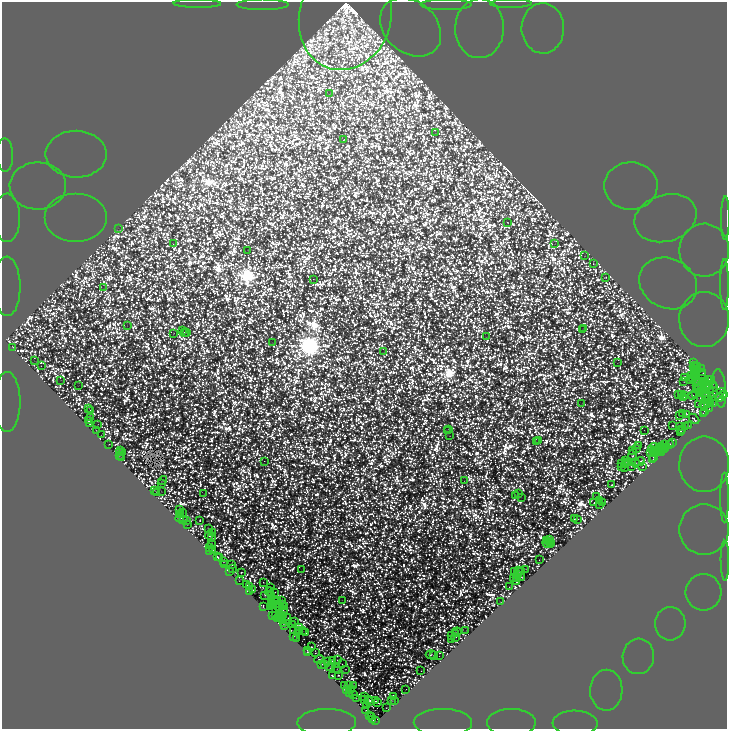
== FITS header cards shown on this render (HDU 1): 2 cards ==
NAXIS1  =                 1450
NAXIS2  =                 1453

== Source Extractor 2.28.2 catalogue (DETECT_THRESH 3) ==
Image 1450 x 1453 px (HDU 1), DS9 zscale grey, zoomed out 1/2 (1 PNG px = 2 x 2 image px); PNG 729 x 731 px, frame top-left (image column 2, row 1453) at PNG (2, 2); each listed source drawn as its Kron ellipse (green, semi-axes under 4 px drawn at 4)
Background 4.06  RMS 4.4e-05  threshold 1.31e-04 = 3 sigma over >= 5 px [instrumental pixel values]
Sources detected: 591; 254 cannot appear on this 1/2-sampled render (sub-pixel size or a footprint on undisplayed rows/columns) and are neither listed nor drawn; the other 337 listed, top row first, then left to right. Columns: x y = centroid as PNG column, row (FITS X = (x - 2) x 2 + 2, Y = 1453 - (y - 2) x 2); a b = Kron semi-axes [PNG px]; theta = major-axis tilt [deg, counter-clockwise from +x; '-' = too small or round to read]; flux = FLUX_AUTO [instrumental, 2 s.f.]
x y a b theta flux
197 4 23 4 -1 0.053
263 4 26 5 0 1.2
446 4 26 5 0 1.2
511 4 21 4 0 0.11
345 16 54 46 73 75000
411 27 34 25 -40 11
479 28 30 24 89 2
543 28 25 21 -88 0.54
330 93 2 1 - 1.1
435 133 2 1 - 4.5
344 140 2 2 - 21
76 154 30 23 -1 0.84
5 155 16 8 -88 0.15
38 186 28 23 1 0.23
631 186 27 24 2 0.71
7 218 24 13 -90 1.3
76 218 31 24 0 7.1
666 218 32 23 17 0.041
725 218 22 2 90 0.015
507 222 2 2 - 40
118 228 2 1 - 1.1
173 244 2 2 - 16
555 244 2 1 - 3.2
248 250 2 1 - 1.1
704 250 26 25 - 0.85
585 256 2 1 - 2.7
593 264 2 2 - 30
605 277 3 2 - 41
313 279 2 2 - 36
668 283 30 25 -26 4.9
725 284 26 4 90 0.44
7 286 30 13 -89 32
104 288 2 1 - 2.1
704 319 27 25 -90 12
127 326 2 1 - 3.5
583 328 2 1 - 2.4
183 330 2 1 - 2.3
582 330 2 1 - 3.6
187 332 2 2 - 56
184 333 2 2 - 58
173 334 4 2 - 7.1
486 337 2 1 - 3.7
272 343 2 1 - 0.53
13 347 2 2 - 56
384 352 2 1 - 1.2
34 360 3 1 - 2.7
618 363 3 2 - 1.6
694 363 3 2 - 53
695 365 2 1 - 14
41 366 2 1 - 8.9
693 366 3 2 - 16
698 367 2 2 - 26
701 369 2 1 - 1.5
694 370 2 2 - 8.6
697 371 3 2 - 17
695 373 2 1 - 2.3
703 373 3 1 - 5.9
691 376 2 1 - 17
697 376 3 2 - 19
684 377 3 2 - 120
692 378 2 2 - 25
703 379 4 2 - 70
709 379 2 2 - 68
61 380 2 1 - 1.3
698 380 2 1 - 20
712 380 2 1 - 1.9
689 381 3 3 - 62
684 382 2 1 - 8.2
697 382 2 1 - 3.3
704 382 2 1 - 51
702 383 4 2 - 60
712 384 2 1 - 34
78 385 3 1 - 4.7
697 385 3 2 - 30
708 385 3 2 - 120
701 387 2 1 - 16
698 388 3 1 - 16
710 388 3 2 - 36
719 388 19 6 -84 580
704 390 3 1 - 30
714 390 8 2 90 84
700 392 2 2 - 61
696 393 2 1 - 1.5
705 393 3 2 - 29
678 394 2 1 - 42
700 394 3 1 - 78
681 395 2 1 - 6.4
684 395 2 2 - 47
693 395 2 1 - 36
716 395 10 4 32 110
724 395 4 2 - 4900
684 397 2 1 - 31
719 397 4 3 - 730
701 399 4 2 - 42
705 399 3 2 - 20
708 399 4 2 - 41
7 402 30 13 89 48
710 402 2 2 - 44
582 404 2 1 - 2
704 404 4 2 - 20
708 404 2 2 - 120
713 404 3 2 - 82
698 405 4 1 - 19
89 408 2 1 - 6.4
709 409 2 1 - 14
91 410 2 2 - 42
704 411 2 1 - 9.1
683 413 3 2 - 63
703 413 3 1 - 12
687 414 3 2 - 110
679 415 2 2 - 7
90 418 2 2 - 130
694 419 6 2 -44 130
89 420 3 2 - 91
89 424 2 2 - 58
98 424 2 1 - 5.5
673 426 2 2 - 100
685 426 2 2 - 78
689 426 3 1 - 8.7
679 427 2 2 - 160
448 429 2 2 - 6.3
682 429 2 1 - 18
96 430 2 2 - 16
644 430 2 1 - 7.8
447 431 3 2 - 8.4
681 431 2 2 - 110
101 435 2 1 - 3.7
449 436 3 2 - 14
539 441 3 1 - 10
537 442 2 1 - 8.7
673 443 2 1 - 14
109 444 2 1 - 30
670 444 4 3 - 36
664 445 4 2 - 8.2
639 446 2 1 - 9.7
654 447 5 2 - 54
659 447 2 2 - 30
661 447 2 1 - 11
636 448 4 2 - 50
665 449 2 1 - 17
120 450 2 1 - 3.5
632 450 2 1 - 28
652 450 2 1 - 22
662 450 3 2 - 54
657 451 3 1 - 22
650 452 2 1 - 16
654 452 2 2 - 47
661 452 3 2 - 24
120 453 2 1 - 29
122 453 3 2 - 77
656 453 2 1 - 15
119 455 2 1 - 18
633 455 6 3 77 240
122 457 3 2 - 62
654 458 3 2 - 41
653 459 2 1 - 15
625 460 2 1 - 8.6
264 461 2 1 - 9.1
626 462 2 2 - 7.8
640 462 5 2 - 180
621 463 3 1 - 40
632 463 3 1 - 23
635 463 5 2 - 95
626 464 2 1 - 17
704 464 28 25 90 17
631 466 3 2 - 29
622 467 3 2 - 73
625 467 2 1 - 9.6
643 467 2 2 - 65
163 480 5 2 - 1.9
464 481 2 1 - 10
162 483 3 1 - 4.1
612 485 2 2 - 36
154 490 2 1 - 4.8
161 491 2 1 - 1.5
157 492 3 2 - 34
204 494 2 1 - 0.84
519 494 2 2 - 47
516 496 2 2 - 26
597 496 2 1 - 13
521 497 2 1 - 0.79
724 498 25 4 -90 0.35
599 500 2 2 - 82
602 502 3 2 - 100
594 503 2 2 - 60
600 504 3 1 - 49
180 510 3 2 - 71
182 512 2 1 - 1.9
181 515 2 1 - 16
179 518 4 2 - 48
574 519 3 2 - 84
578 519 2 1 - 10
184 520 2 1 - 18
200 520 2 2 - 140
187 521 2 2 - 67
187 525 2 1 - 1.3
208 529 3 2 - 52
704 530 25 25 - 0.4
212 533 2 2 - 36
209 535 4 2 - 120
212 538 2 2 - 40
547 540 2 2 - 12
549 540 2 1 - 30
549 542 2 2 - 39
547 543 5 2 - 34
551 543 2 1 - 4.2
212 544 2 1 - 13
550 545 2 1 - 7.1
209 548 2 1 - 37
213 550 2 1 - 8.7
210 551 3 1 - 23
217 557 3 2 - 79
219 558 4 2 - 16
539 560 2 1 - 19
725 561 20 3 -89 0.058
224 562 2 2 - 12
225 565 2 2 - 78
232 565 2 2 - 77
232 568 2 1 - 27
301 569 2 1 - 0.65
526 569 3 1 - 6.8
518 571 3 2 - 19
230 572 2 1 - 21
241 572 2 2 - 72
514 572 4 2 - 13
522 572 2 1 - 30
518 575 3 2 - 8
517 577 3 2 - 33
522 578 3 2 - 48
513 579 2 1 - 25
239 580 2 1 - 9
263 582 2 2 - 47
516 582 2 1 - 13
247 585 3 2 - 12
250 587 2 2 - 65
271 587 3 2 - 25
509 587 2 1 - 20
253 590 2 1 - 18
269 591 4 3 - 5.7
250 592 2 1 - 4.4
274 592 3 2 - 50
703 592 18 18 - 0.33
265 595 3 2 - 15
272 596 4 2 - 82
272 600 2 2 - 26
278 600 2 1 - 19
342 600 2 1 - 6.8
275 601 3 2 - 62
282 601 3 2 - 8
271 602 2 1 - 4.8
500 602 2 1 - 11
278 604 2 1 - 17
282 604 3 2 - 5
272 605 2 1 - 16
263 606 3 2 - 44
270 606 2 1 - 13
278 607 4 1 - 15
284 607 2 1 - 3.8
283 610 4 2 - 65
279 611 2 1 - 9.2
272 616 2 1 - 15
275 616 3 2 - 100
282 616 2 1 - 12
278 618 3 2 - 44
280 618 2 1 - 24
288 618 2 1 - 30
282 621 3 1 - 9.4
294 622 2 1 - 3.6
283 624 2 1 - 9.9
292 624 2 2 - 21
670 624 16 15 - 0.29
284 626 3 2 - 56
300 628 2 2 - 20
294 630 2 1 - 25
298 631 2 1 - 19
302 631 2 1 - 11
466 631 2 1 - 3.4
306 632 3 2 - 81
457 632 5 2 - 55
455 634 3 2 - 39
451 635 3 2 - 23
294 636 2 1 - 10
456 637 2 2 - 6.4
297 638 2 1 - 5.7
451 639 2 1 - 6.7
311 647 2 2 - 130
307 650 2 2 - 110
307 652 2 2 - 40
315 653 2 1 - 8.6
431 654 5 3 - 82
433 655 3 2 - 15
439 656 2 1 - 8.4
638 656 17 16 - 0.31
319 659 5 2 - 45
337 660 2 2 - 36
333 661 3 2 - 13
328 662 3 2 - 39
322 664 3 2 - 15
325 664 3 1 - 7.1
342 664 2 1 - 14
330 668 2 1 - 7.5
337 669 2 1 - 8.3
345 669 2 1 - 23
337 671 3 1 - 5
421 671 2 1 - 17
332 675 2 2 - 79
338 675 2 2 - 40
344 685 4 2 - 47
354 685 2 1 - 7
349 686 2 2 - 50
406 689 2 1 - 7.5
347 690 3 1 - 35
351 690 2 1 - 3.9
606 690 20 16 88 0.33
350 694 2 1 - 3.9
353 694 3 2 - 46
393 696 4 2 - 110
365 697 2 1 - 3.5
356 698 2 1 - 11
365 699 3 2 - 36
368 699 2 2 - 62
394 700 3 2 - 76
370 701 4 2 - 120
376 701 2 2 - 38
391 701 2 2 - 57
378 703 3 2 - 66
366 706 3 1 - 35
386 708 2 1 - 21
366 710 2 2 - 110
370 715 2 1 - 4.8
372 716 2 1 - 8.4
373 720 2 1 - 86
375 721 2 1 - 69
443 722 29 13 -1 84
327 723 29 13 1 97
511 723 24 13 0 3.6
575 723 22 12 -1 0.36
At the frame edge (FLAGS 8, measured only in part): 16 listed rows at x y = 197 4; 263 4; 446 4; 511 4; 345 16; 5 155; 7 218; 725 284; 7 286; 7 402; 724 498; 725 561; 443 722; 327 723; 511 723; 575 723
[254 sub-pixel or undisplayed-footprint detections neither listed nor drawn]